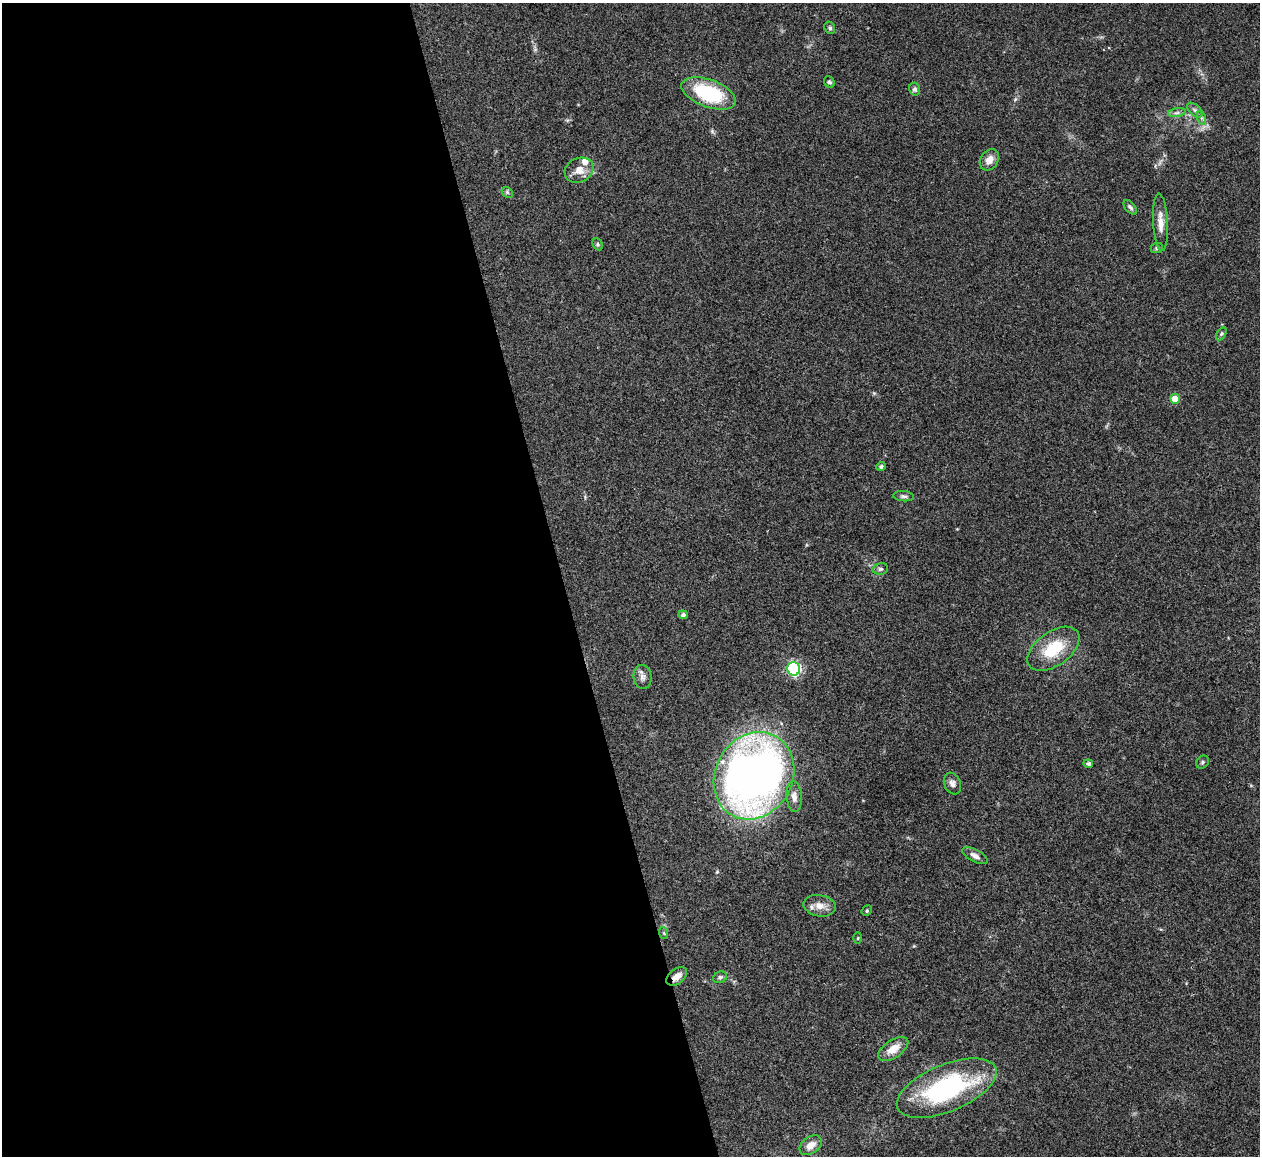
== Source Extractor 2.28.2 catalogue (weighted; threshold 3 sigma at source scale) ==
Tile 9 of 4 x 4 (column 1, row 3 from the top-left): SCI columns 4-1261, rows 1413-2566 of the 5033 x 5015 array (HDU 1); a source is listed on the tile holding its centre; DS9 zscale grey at full resolution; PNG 1262 x 1158 px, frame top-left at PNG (2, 3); each listed source drawn as its Kron ellipse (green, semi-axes under 4 px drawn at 4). Shown black and unused: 45% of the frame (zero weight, under 3 of 4 exposures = <1% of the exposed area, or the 3 px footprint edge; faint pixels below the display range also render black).
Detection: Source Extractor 2.28.2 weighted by HDU 2 'WHT'; one run over the whole footprint, this tile lists its part. Background 0.0492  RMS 0.0049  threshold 0.0219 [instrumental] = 3 sigma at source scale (4.5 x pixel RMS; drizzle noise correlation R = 1.50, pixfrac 1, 0.05/0.05 arcsec/px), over >= 5 px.
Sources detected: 39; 1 inside a brighter listed object's ellipse — not listed separately; the other 38 listed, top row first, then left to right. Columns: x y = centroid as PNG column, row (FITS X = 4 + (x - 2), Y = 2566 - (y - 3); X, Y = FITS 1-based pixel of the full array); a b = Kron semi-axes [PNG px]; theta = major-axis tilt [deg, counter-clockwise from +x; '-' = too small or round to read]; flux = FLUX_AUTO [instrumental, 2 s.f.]
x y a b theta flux
830 28 6 5 - 1
829 82 6 5 - 0.86
915 89 6 5 - 1.1
709 93 28 13 -20 36
1195 110 9 5 -45 1.4
1177 113 9 4 9 1.3
1202 118 7 4 -70 0.99
989 160 11 8 55 4.3
579 170 15 12 26 5.4
507 192 6 4 -46 0.72
1130 207 8 5 -49 1.2
1160 222 29 7 -87 5.4
598 244 6 4 -62 0.75
1157 248 6 5 - 0.8
1221 334 7 4 58 1
1175 399 5 5 - 8.1
881 466 4 4 - 1.1
903 496 10 5 -4 1.3
880 569 8 5 14 1.1
683 615 4 4 - 1.4
1053 649 29 17 35 20
794 669 7 6 - 75
643 677 12 9 -84 2.5
1202 762 7 6 - 0.96
1088 764 5 4 - 1.2
754 776 45 38 60 350
952 784 11 8 -68 2.4
794 796 15 7 -85 3.4
975 856 14 6 -28 2.7
820 906 16 10 -10 4.8
867 911 5 4 - 0.65
664 933 6 3 -71 0.56
858 938 6 4 88 0.57
677 976 12 7 37 3.8
720 977 7 5 26 1
893 1049 17 9 35 6.4
947 1088 53 23 22 71
811 1145 12 8 35 4.4
Overlapping masked pixels (flux is a lower limit): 1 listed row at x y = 677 976